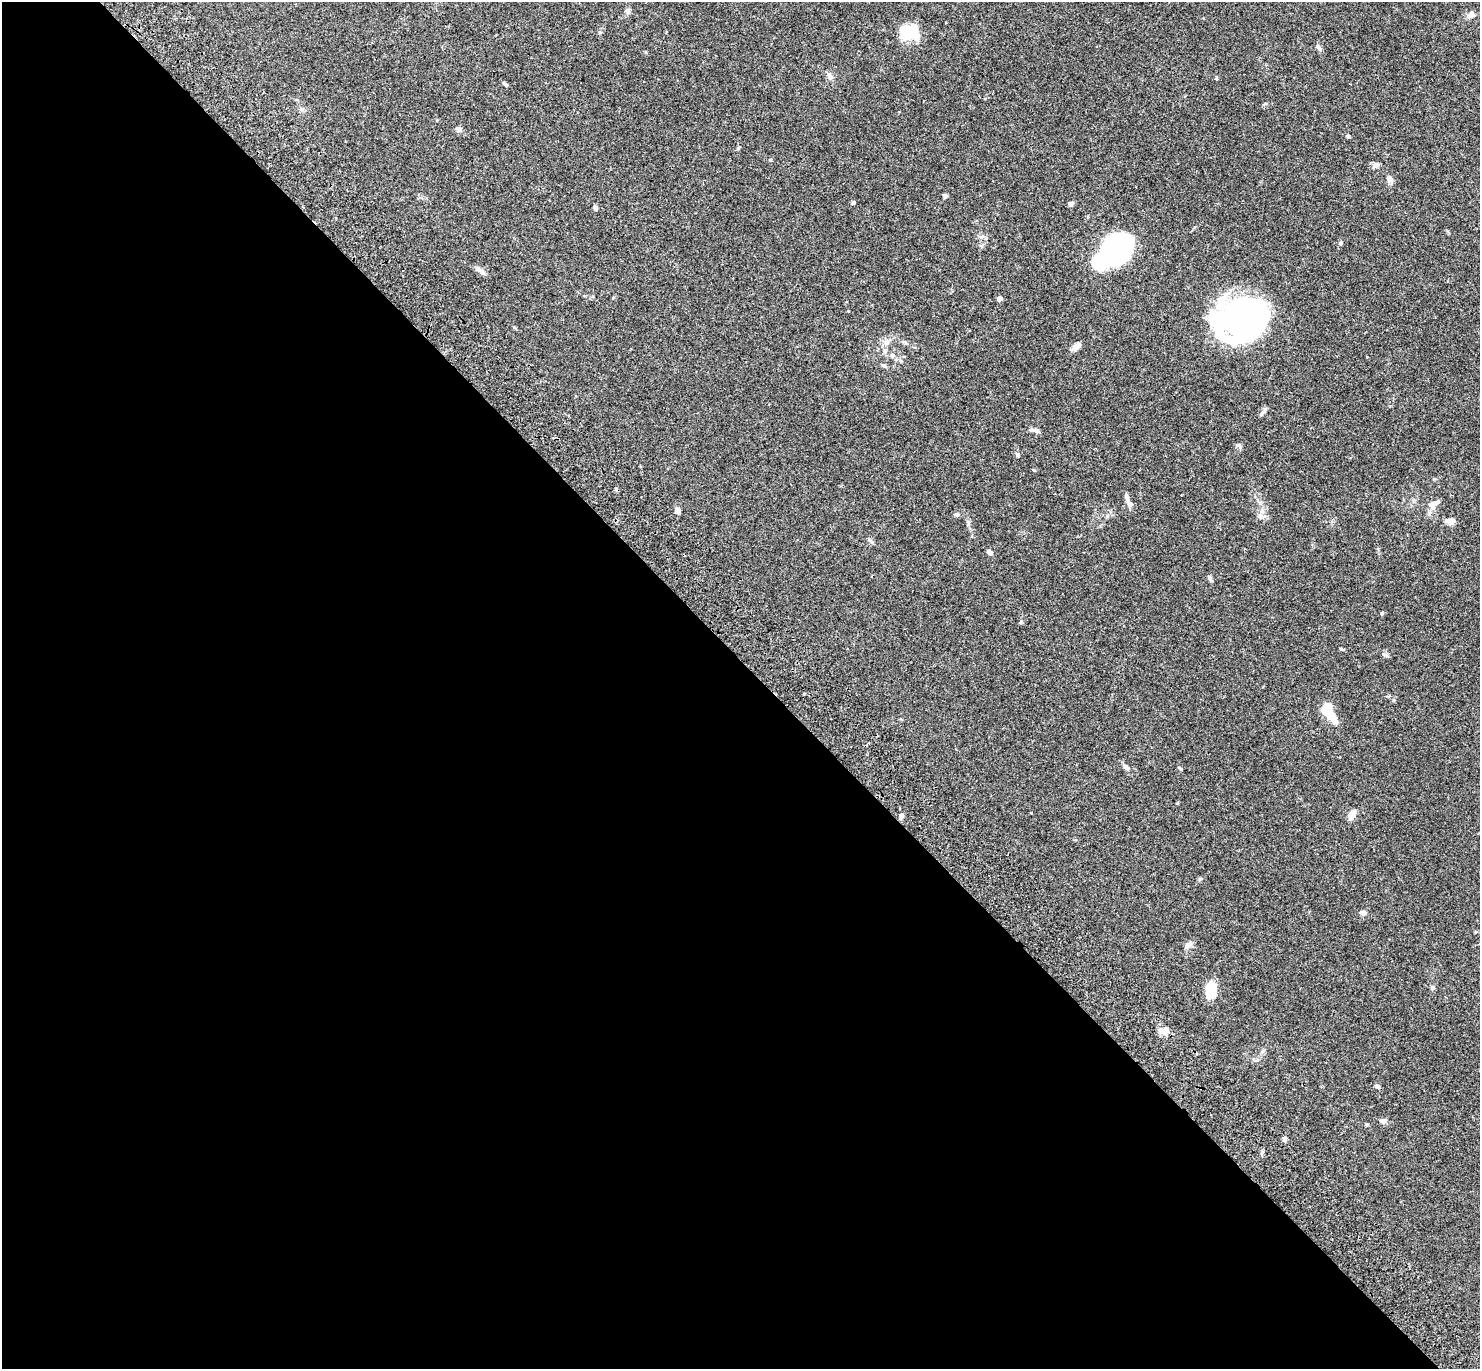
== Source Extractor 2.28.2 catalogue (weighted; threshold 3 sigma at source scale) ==
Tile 9 of 4 x 4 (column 1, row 3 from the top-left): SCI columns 121-1598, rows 1758-3124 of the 6132 x 6118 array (HDU 1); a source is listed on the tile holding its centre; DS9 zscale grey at full resolution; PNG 1482 x 1371 px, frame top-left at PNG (2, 2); no overlay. Shown black and unused: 52% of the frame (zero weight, under 3 of 4 exposures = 6% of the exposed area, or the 3 px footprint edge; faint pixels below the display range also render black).
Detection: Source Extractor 2.28.2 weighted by HDU 2 'WHT'; one run over the whole footprint, this tile lists its part. Background 0.0592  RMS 0.0053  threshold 0.0239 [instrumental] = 3 sigma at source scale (4.5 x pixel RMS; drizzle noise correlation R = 1.50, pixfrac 1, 0.05/0.05 arcsec/px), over >= 5 px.
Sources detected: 62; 4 inside a brighter object's white glare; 1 cosmic-ray / hot-pixel residue — not listed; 3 inside a brighter listed object's ellipse — not listed separately; the other 54 listed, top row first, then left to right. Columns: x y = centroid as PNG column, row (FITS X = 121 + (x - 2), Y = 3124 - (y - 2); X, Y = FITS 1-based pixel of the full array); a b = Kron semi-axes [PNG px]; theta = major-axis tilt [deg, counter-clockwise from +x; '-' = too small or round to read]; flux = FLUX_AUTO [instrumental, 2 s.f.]
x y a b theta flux
628 11 8 6 -80 1.4
1471 15 9 7 20 2.4
909 31 26 16 24 13
1318 48 8 5 -49 1.2
830 76 12 6 -63 2
506 85 7 4 -46 0.83
459 129 7 6 - 1.3
1348 136 5 4 - 0.6
738 148 6 3 45 0.53
1377 165 8 6 20 1.7
1390 179 9 7 88 1.6
945 196 6 5 - 0.92
853 203 4 4 - 0.9
1071 203 6 5 - 1.5
595 208 6 4 -69 1.5
981 237 7 4 1 1.1
1340 243 6 5 - 0.88
1117 249 24 21 76 120
480 271 17 5 -36 2
1000 299 4 4 - 3.6
1222 302 77 22 69 26
1247 318 53 29 51 110
886 342 8 7 - 2.4
1076 347 12 7 43 2.6
885 351 7 4 -90 1
892 355 6 6 - 1.4
884 366 6 5 - 0.85
1263 411 13 4 48 1.2
1036 431 9 4 -10 1.3
1239 445 8 4 -59 0.9
1018 455 6 5 - 1.2
1127 498 12 5 -78 1.8
1436 503 11 7 32 2.4
678 511 6 6 - 2
957 514 6 5 - 0.91
1260 515 8 6 -75 1.8
1450 521 10 7 1 2.9
989 552 7 5 -41 1.7
1210 578 7 5 -44 1.1
1341 649 6 3 -23 0.6
1328 712 20 8 -57 17
1126 767 9 5 -38 1.4
1180 768 6 3 -45 0.53
1177 803 4 3 - 0.38
1352 815 11 6 65 4.7
901 816 8 5 79 1.5
1363 913 8 5 -11 2.2
1188 945 10 7 36 2.3
1211 990 16 9 82 13
1163 1031 11 7 -1 4.2
1377 1086 6 5 - 1.1
1383 1121 7 6 - 1.8
1366 1125 4 4 - 0.67
1284 1139 6 5 - 1.4
Unlisted compact peaks at least as high as the median listed source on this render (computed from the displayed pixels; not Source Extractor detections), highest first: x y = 1382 613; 1386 655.